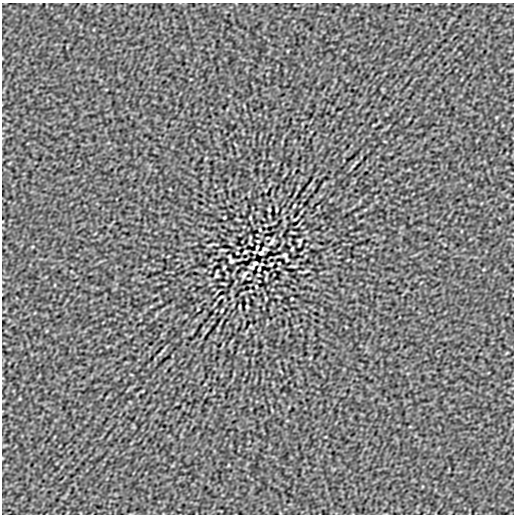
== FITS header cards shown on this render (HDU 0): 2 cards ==
NAXIS1  =                  512
NAXIS2  =                  512

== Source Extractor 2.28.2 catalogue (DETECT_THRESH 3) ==
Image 512 x 512 px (HDU 0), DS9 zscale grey, 1 PNG px = 1 image px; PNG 516 x 516 px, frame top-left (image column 1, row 512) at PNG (2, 3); no overlay
Background -1.69e-08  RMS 8.6e-07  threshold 2.59e-06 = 3 sigma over >= 5 px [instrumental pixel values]
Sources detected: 30; all 30 listed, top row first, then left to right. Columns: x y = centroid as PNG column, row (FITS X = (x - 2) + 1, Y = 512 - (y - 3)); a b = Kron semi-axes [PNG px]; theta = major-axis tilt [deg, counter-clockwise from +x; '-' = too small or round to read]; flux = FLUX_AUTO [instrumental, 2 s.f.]
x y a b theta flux
294 206 4 2 - 5.6e-05
269 210 3 2 - 6.0e-05
277 210 4 2 - 5.6e-05
295 219 4 3 - 4.5e-05
260 230 3 2 - 4.3e-05
267 238 3 2 - 3.7e-05
300 240 4 3 - 6.8e-05
271 242 12 5 51 1.4e-04
257 247 4 3 - 6.8e-05
264 249 4 3 - 6.7e-05
292 249 3 2 - 6.1e-05
245 252 3 3 - 6.8e-05
237 253 3 2 - 3.9e-05
261 253 5 3 - 7.6e-05
285 255 4 3 - 9.1e-05
231 261 4 3 - 9.4e-05
255 263 5 3 - 6.9e-05
271 264 3 3 - 6.8e-05
224 267 3 2 - 6.1e-05
252 267 4 2 - 5.7e-05
259 269 4 3 - 6.8e-05
245 274 12 5 51 1.4e-04
216 276 4 3 - 6.8e-05
249 278 3 2 - 3.6e-05
223 284 5 2 - 4.7e-05
256 286 3 2 - 4.3e-05
221 297 4 3 - 4.4e-05
239 306 4 2 - 5.6e-05
247 306 3 2 - 5.9e-05
222 310 4 2 - 5.6e-05